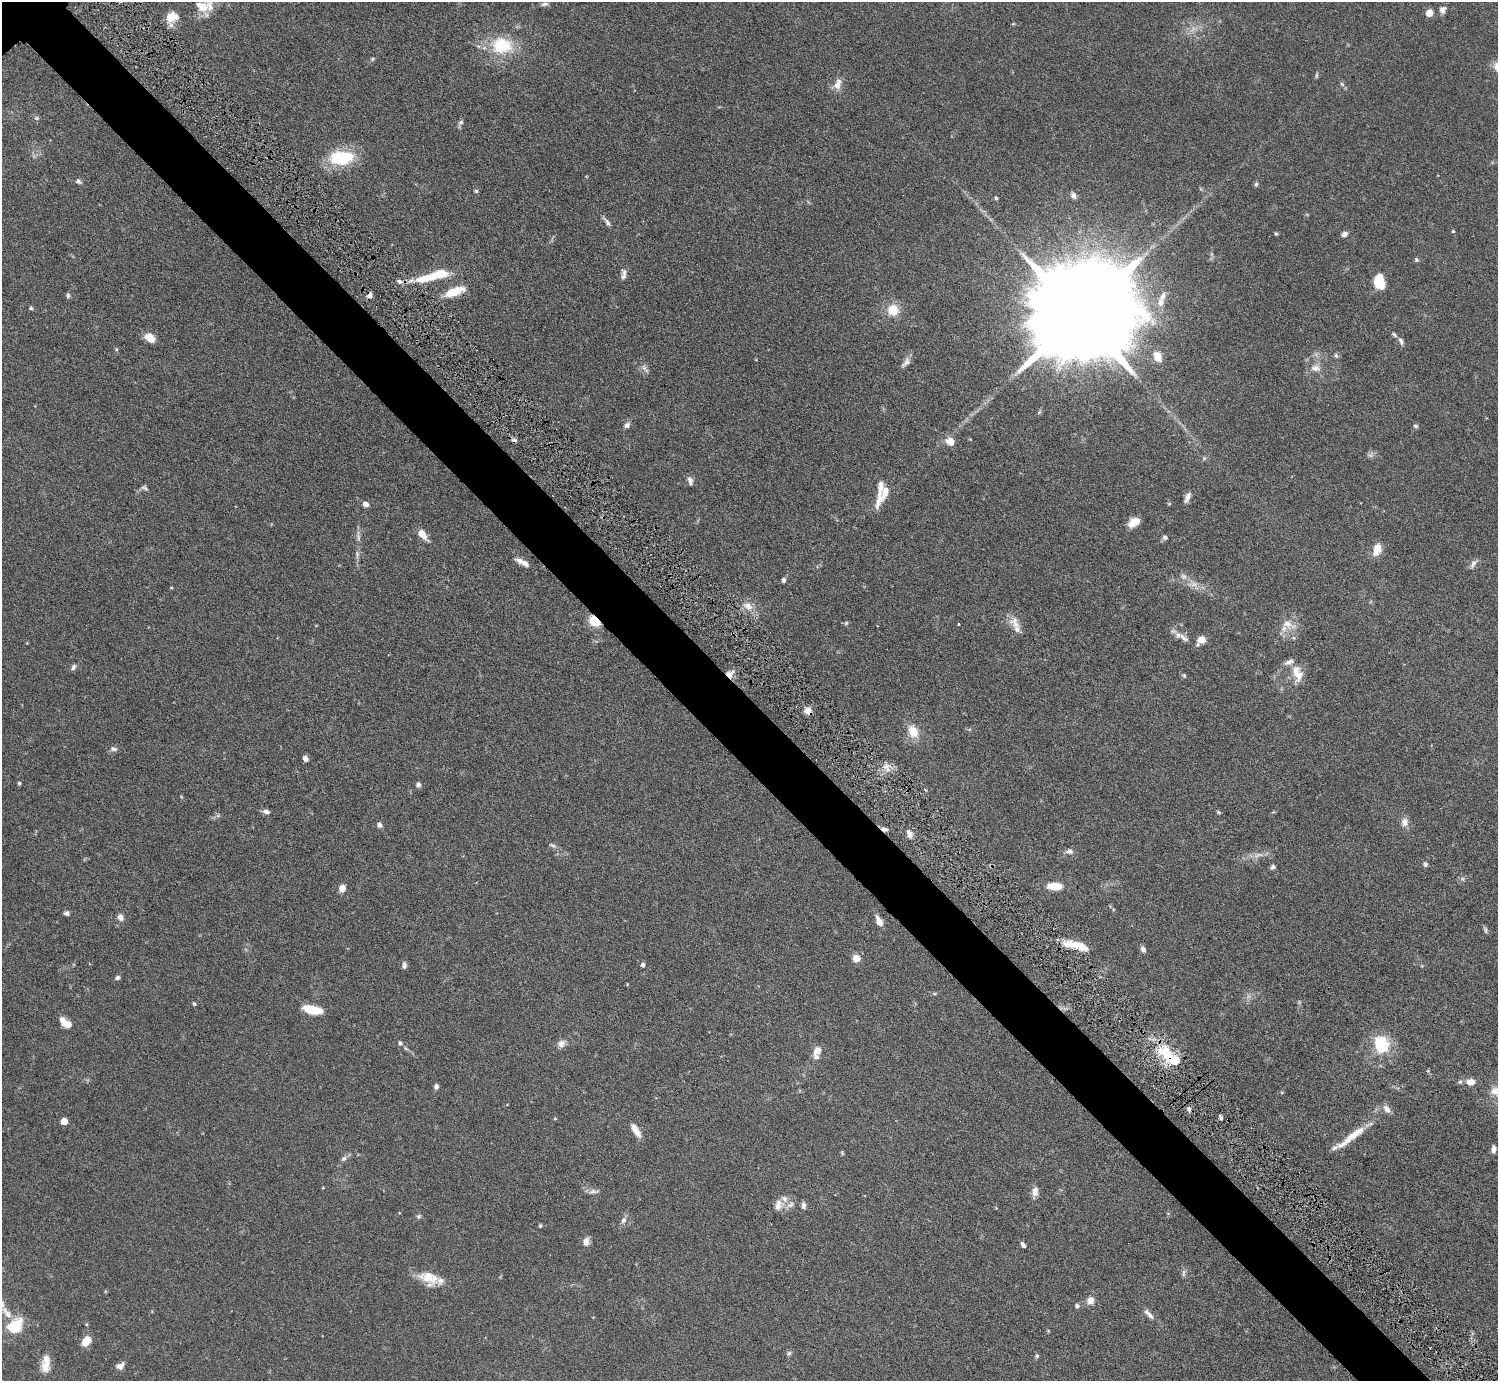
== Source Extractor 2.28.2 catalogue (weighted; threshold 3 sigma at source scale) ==
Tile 6 of 4 x 4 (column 2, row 2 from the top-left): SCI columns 1502-2997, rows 3070-4448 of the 6034 x 6030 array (HDU 1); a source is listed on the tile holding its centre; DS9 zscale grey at full resolution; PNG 1500 x 1383 px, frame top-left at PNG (2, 2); no overlay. Shown black and unused: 5% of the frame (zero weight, under 4 of 7 exposures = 3% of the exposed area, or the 3 px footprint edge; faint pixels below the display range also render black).
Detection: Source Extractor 2.28.2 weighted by HDU 2 'WHT'; one run over the whole footprint, this tile lists its part. Background 0.073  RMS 0.0036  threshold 0.0146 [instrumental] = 3 sigma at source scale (4.09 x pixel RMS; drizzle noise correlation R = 1.36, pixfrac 0.8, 0.05/0.05 arcsec/px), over >= 5 px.
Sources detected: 162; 2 too faint to see at this stretch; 1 inside a brighter object's white glare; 2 cosmic-ray / hot-pixel residue — not listed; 15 inside a brighter listed object's ellipse — not listed separately; the other 142 listed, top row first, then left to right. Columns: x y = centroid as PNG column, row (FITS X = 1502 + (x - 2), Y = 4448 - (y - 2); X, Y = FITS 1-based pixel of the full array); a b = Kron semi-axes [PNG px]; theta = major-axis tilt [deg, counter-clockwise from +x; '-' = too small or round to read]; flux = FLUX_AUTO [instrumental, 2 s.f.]
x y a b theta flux
544 4 10 5 12 0.82
202 6 20 13 -25 4.9
1442 10 10 8 75 1.4
1429 13 6 6 - 3.5
171 17 14 10 15 4.8
502 45 27 22 -2 15
838 84 17 9 71 2.7
1342 84 7 4 -46 0.62
36 118 5 5 - 0.54
461 122 6 6 - 0.65
342 157 29 17 9 16
79 181 7 5 -43 0.78
1256 184 5 5 - 0.57
476 191 5 5 - 0.49
1073 195 8 5 -69 0.99
996 198 4 4 - 0.42
607 222 12 5 -58 1.1
1453 231 4 4 - 0.33
1276 234 5 4 - 0.46
1344 234 7 6 - 1.4
1416 260 6 5 - 0.52
440 274 16 8 13 8.4
624 276 9 7 73 1.2
399 282 7 6 - 0.91
1379 282 15 10 -78 7.6
454 292 18 7 20 9.2
68 295 7 5 -90 0.61
1161 302 12 9 76 2.8
31 308 5 4 - 0.46
893 310 12 11 - 6.1
1080 315 48 21 40 15000
1394 335 8 4 -46 0.65
150 338 11 7 -39 4.5
1401 341 11 5 -65 0.94
116 349 6 3 -72 0.37
1336 355 7 5 -69 0.58
1158 356 14 10 -64 3.3
906 362 15 7 49 1.6
644 368 7 4 -2 0.81
1316 368 13 9 -9 2.2
627 425 9 7 53 1
1416 426 6 4 -17 0.58
951 441 9 8 - 3.7
1204 458 6 5 - 0.55
690 480 11 6 -75 1.3
144 488 10 3 -25 0.62
885 492 26 9 70 3.7
1187 497 13 6 66 1.6
365 504 6 5 - 1.7
1169 504 6 4 0 0.31
1134 522 12 8 33 3.5
422 534 11 6 -51 4.2
1165 537 6 5 - 0.77
1377 549 15 9 71 3.8
357 554 8 4 -73 0.75
519 561 11 7 -28 1.8
1473 564 11 6 56 1.2
784 580 5 4 - 0.92
748 606 14 9 -31 2.8
594 621 10 7 -44 6.8
1015 622 19 12 -48 3.3
846 623 5 4 - 0.41
959 624 4 2 - 0.22
1287 624 14 10 -5 3.2
1184 638 17 7 -39 2.2
1201 640 8 6 49 3.9
73 667 9 5 54 0.86
1297 673 23 12 -74 4.9
729 674 11 9 25 2.3
1184 676 5 4 - 0.44
808 711 9 8 - 2.1
913 731 14 10 -65 5.3
114 749 8 5 -2 0.93
306 759 6 5 - 1.4
887 767 12 7 -73 2
19 783 4 3 - 0.55
418 785 6 6 - 0.94
266 812 9 5 -17 1.1
1219 812 5 4 - 0.39
1405 822 11 9 88 2
379 825 6 5 - 1.1
884 829 8 5 -20 1.2
909 833 11 6 -63 1.5
553 845 9 4 -21 0.73
1069 851 10 7 -2 1.3
1425 864 6 5 - 0.64
1273 867 6 5 - 0.75
1055 886 15 7 -3 6
342 888 8 7 - 2
67 913 7 5 -15 0.81
120 917 8 7 - 1.5
879 921 9 5 -60 3.2
1486 930 7 4 -90 0.6
1076 945 31 8 -13 6.3
1143 949 8 5 -50 0.9
856 958 9 8 - 2.5
404 965 9 5 -86 0.95
643 965 4 4 - 0.82
117 978 6 5 - 0.72
627 984 4 3 - 0.3
194 1004 5 4 - 0.47
313 1010 17 7 -13 9.6
63 1021 13 7 -71 2.4
400 1043 5 5 - 0.8
561 1044 10 8 50 1.7
1381 1045 7 6 - 48
405 1048 6 4 -71 0.45
817 1050 14 9 61 2.6
1170 1056 43 15 -41 13
1471 1082 12 8 1 2.7
436 1086 5 5 - 0.98
1494 1091 12 10 47 2.8
1188 1108 7 4 -59 0.72
1221 1118 5 5 - 0.65
555 1119 5 3 - 0.29
64 1121 5 5 - 5.8
634 1128 11 7 -56 2.3
1354 1135 44 9 38 7
1493 1149 9 5 88 1.3
344 1158 8 6 55 0.93
594 1191 13 6 -1 1.3
1035 1192 13 8 83 1.9
778 1205 14 8 79 2.1
803 1205 8 5 -87 1.1
418 1216 7 5 44 0.63
623 1220 9 6 56 1.2
540 1226 5 4 - 0.38
586 1241 11 7 81 1.7
1023 1245 8 4 -52 0.77
1183 1273 12 4 89 0.83
427 1279 33 8 -15 5.3
1090 1300 9 8 - 2.2
1077 1306 6 5 - 0.72
7 1313 18 7 -50 2.5
1149 1314 18 5 -45 1.7
86 1324 5 3 - 0.33
14 1326 18 12 41 11
86 1341 11 7 50 4.4
789 1353 6 6 - 0.64
1037 1356 5 5 - 0.55
46 1364 22 10 86 4.1
120 1366 11 7 36 1.6
Overlapping masked pixels (flux is a lower limit): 5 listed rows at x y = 594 621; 729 674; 808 711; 884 829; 1170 1056